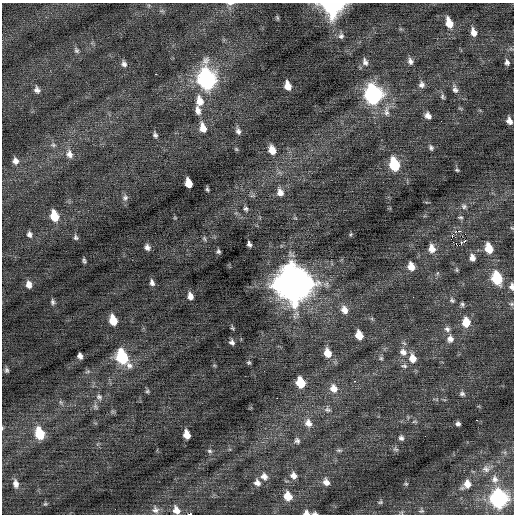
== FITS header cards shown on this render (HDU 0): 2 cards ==
NAXIS1  =                  512 / Axis length
NAXIS2  =                  512 / Axis length

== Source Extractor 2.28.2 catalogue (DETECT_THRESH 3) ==
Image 512 x 512 px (HDU 0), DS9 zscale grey, 1 PNG px = 1 image px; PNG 516 x 516 px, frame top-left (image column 1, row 512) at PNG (2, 3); no overlay
Background 0.0189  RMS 0.75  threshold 2.26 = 3 sigma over >= 5 px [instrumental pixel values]
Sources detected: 136; all 136 listed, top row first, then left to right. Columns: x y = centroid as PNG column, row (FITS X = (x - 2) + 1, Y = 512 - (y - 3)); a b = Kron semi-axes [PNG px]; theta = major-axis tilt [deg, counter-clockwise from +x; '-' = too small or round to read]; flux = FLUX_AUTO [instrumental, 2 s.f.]
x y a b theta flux
230 4 10 4 5 130
332 5 10 9 - 14000
162 11 7 4 -17 83
277 18 6 4 -71 65
449 23 10 6 -71 760
473 32 10 6 -75 350
341 36 8 8 - 170
76 50 9 6 -58 140
410 61 9 7 -72 200
365 62 11 7 -67 220
507 62 7 6 - 160
124 64 9 7 -62 190
156 74 2 2 - 140
207 79 13 9 -79 16000
422 85 8 8 - 210
288 86 8 5 -74 510
455 89 11 7 -72 210
37 90 9 7 -67 210
373 94 11 8 -75 15000
442 96 8 5 -69 100
200 101 13 9 -81 650
460 108 6 3 -19 58
198 110 11 7 -73 300
386 111 18 7 89 380
428 116 8 6 -52 260
441 121 2 2 - 36
509 121 7 5 -71 280
203 128 11 7 -74 580
238 131 9 6 -73 170
155 135 7 5 -67 120
53 145 8 6 -15 150
431 148 7 6 - 120
236 149 6 4 -45 60
272 150 10 7 -72 540
69 154 12 9 -74 360
15 161 8 7 - 270
394 164 10 7 -74 2500
457 170 5 4 - 65
188 183 8 5 -74 690
207 189 5 3 - 83
280 192 11 8 -77 340
252 196 7 4 19 81
125 198 8 8 - 170
464 206 8 7 - 150
246 209 7 6 - 120
54 216 10 7 -74 1100
460 217 6 4 -3 70
175 218 5 3 - 42
458 231 3 2 - 3000
29 234 8 6 -67 170
351 234 5 3 - 54
452 235 3 2 - 43
76 237 7 5 -64 110
204 239 7 4 -69 79
465 241 3 3 - 100
249 244 5 4 - 140
461 244 3 2 - 190
147 247 6 5 - 180
432 248 9 8 - 430
489 248 9 6 -71 860
218 251 4 4 - 90
472 258 8 6 -81 240
84 261 5 3 - 95
411 266 7 6 - 490
457 270 6 4 -89 63
497 278 9 7 -74 2900
152 283 7 5 -73 170
29 284 8 6 -82 310
293 284 14 12 -65 130000
512 287 8 5 -84 200
190 296 7 5 -73 270
413 297 2 2 - 27
452 300 7 5 -33 99
53 302 7 5 -84 110
462 304 6 5 - 96
511 304 6 5 - 85
344 310 11 9 -66 380
113 320 9 6 -74 880
466 322 10 8 -85 800
232 328 6 4 -80 64
447 329 9 7 -44 180
359 335 8 6 -71 690
450 339 9 9 - 300
232 342 5 4 - 140
403 352 10 9 - 340
327 353 10 7 -75 610
80 356 5 5 - 180
122 357 12 8 -62 3600
381 358 6 6 - 84
412 358 10 8 -74 530
249 362 5 5 - 72
404 366 9 5 -20 140
7 370 6 5 - 110
88 371 8 3 19 78
354 381 3 2 - 90
300 382 8 6 -70 1300
333 388 11 9 -60 480
147 391 6 5 - 76
462 394 7 7 - 140
99 397 9 7 -38 180
277 398 2 2 - 350
61 402 7 5 -59 99
95 407 8 6 -65 130
327 410 10 7 -18 170
476 420 3 2 - 520
414 422 8 4 0 81
308 423 11 9 -66 380
458 424 4 4 - 130
2 428 5 3 - 44
39 433 11 7 -73 1700
187 435 8 5 -75 580
401 438 7 6 - 140
297 441 8 7 - 150
395 449 9 5 -18 110
339 450 8 5 -7 100
209 451 7 5 -27 99
486 469 10 8 -25 220
293 475 10 9 - 330
264 476 10 8 -40 310
495 479 10 8 -83 220
326 482 10 8 -61 320
257 483 9 8 - 270
16 484 11 7 -78 280
406 484 6 4 6 68
467 484 9 7 52 420
288 496 9 8 - 780
499 498 9 8 - 14000
380 502 8 5 9 89
45 504 5 5 - 68
155 510 10 8 -61 210
176 510 10 8 -60 360
421 511 8 6 11 100
402 512 6 4 72 72
306 513 7 6 - 200
315 513 6 4 4 98
189 514 3 2 - 1900
At the frame edge (FLAGS 8, measured only in part): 8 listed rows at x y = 230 4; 332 5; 512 287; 2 428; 176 510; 306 513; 315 513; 189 514